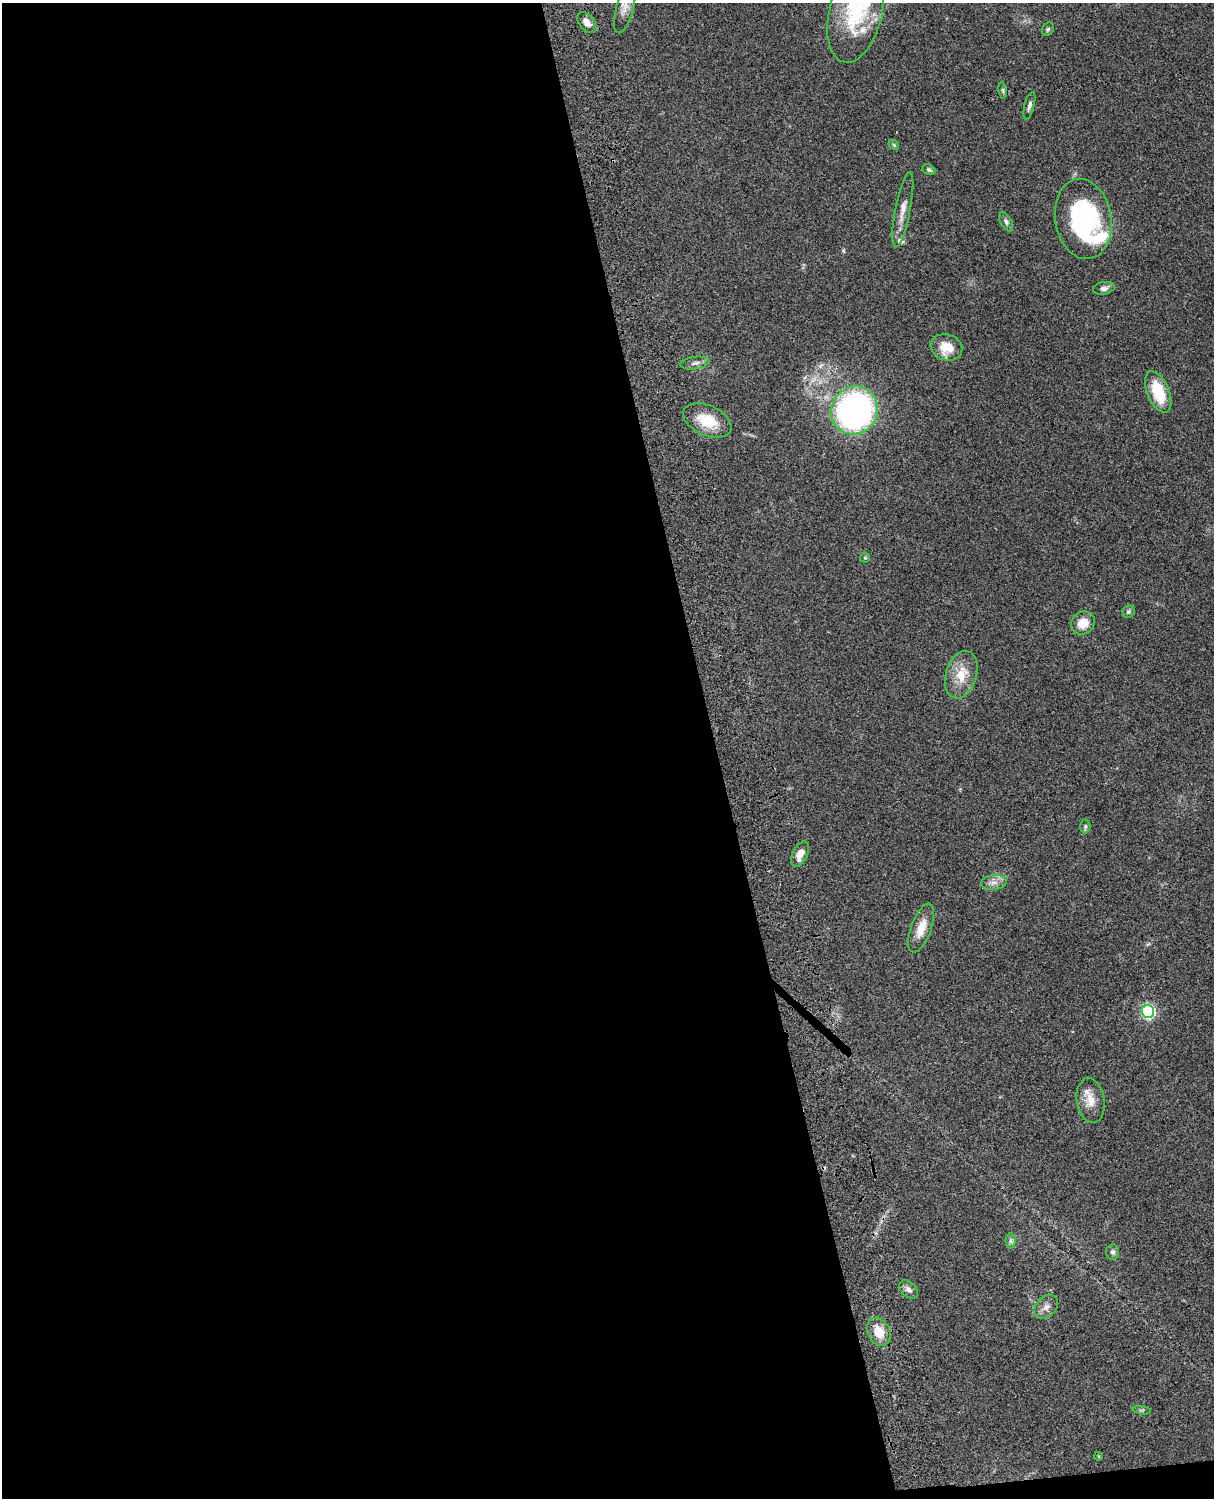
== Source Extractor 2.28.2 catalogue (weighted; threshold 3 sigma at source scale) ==
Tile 9 of 4 x 3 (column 1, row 3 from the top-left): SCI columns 122-1333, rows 277-1772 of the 5088 x 4927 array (HDU 1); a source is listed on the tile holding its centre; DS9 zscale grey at full resolution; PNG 1216 x 1500 px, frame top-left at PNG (2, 3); each listed source drawn as its Kron ellipse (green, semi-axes under 4 px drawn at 4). Shown black and unused: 60% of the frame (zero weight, under 3 of 4 exposures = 6% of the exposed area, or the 3 px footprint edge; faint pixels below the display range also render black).
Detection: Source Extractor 2.28.2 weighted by HDU 2 'WHT'; one run over the whole footprint, this tile lists its part. Background 0.0918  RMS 0.0062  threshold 0.0278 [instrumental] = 3 sigma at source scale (4.5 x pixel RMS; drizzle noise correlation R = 1.50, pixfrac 1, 0.05/0.05 arcsec/px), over >= 5 px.
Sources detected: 37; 1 inside a brighter object's white glare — neither listed nor drawn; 2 inside a brighter listed object's ellipse — not listed separately; the other 34 listed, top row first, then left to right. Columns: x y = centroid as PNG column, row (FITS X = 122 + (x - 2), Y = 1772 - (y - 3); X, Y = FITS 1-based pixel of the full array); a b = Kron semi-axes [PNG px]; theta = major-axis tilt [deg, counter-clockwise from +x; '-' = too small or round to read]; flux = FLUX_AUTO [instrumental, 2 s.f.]
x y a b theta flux
625 8 26 8 75 5.5
856 12 51 26 76 47
587 23 12 7 -50 4.1
1048 29 7 5 62 1.1
1003 90 8 4 -82 1.2
1029 106 14 5 76 2.1
894 145 6 4 -45 0.79
929 170 7 5 -27 1.2
903 210 38 7 79 7.2
1083 219 40 28 -80 83
1006 222 11 5 -62 1.8
1104 288 11 6 11 2.3
946 347 16 13 -20 12
695 363 14 6 7 2.8
1158 392 22 11 -68 22
854 410 24 23 - 190
707 420 25 15 -24 18
865 558 5 5 - 0.64
1128 612 6 5 - 1.2
1083 623 12 11 - 8.6
961 675 24 15 73 13
1085 826 7 5 87 1
800 854 14 7 64 6.3
994 883 13 7 8 3.8
921 928 25 10 70 9.4
1148 1011 6 6 - 110
1091 1100 23 14 -82 9.3
1011 1241 7 5 -90 1.5
1113 1252 8 6 -86 1.8
908 1289 11 7 -42 2.9
1046 1307 14 10 45 4
879 1332 15 11 -63 11
1142 1410 9 3 -5 1.1
1098 1456 4 3 - 0.43
Overlapping masked pixels (flux is a lower limit): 1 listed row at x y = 854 410
Isophote crosses this tile's border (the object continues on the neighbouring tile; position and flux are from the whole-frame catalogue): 2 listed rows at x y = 625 8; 856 12